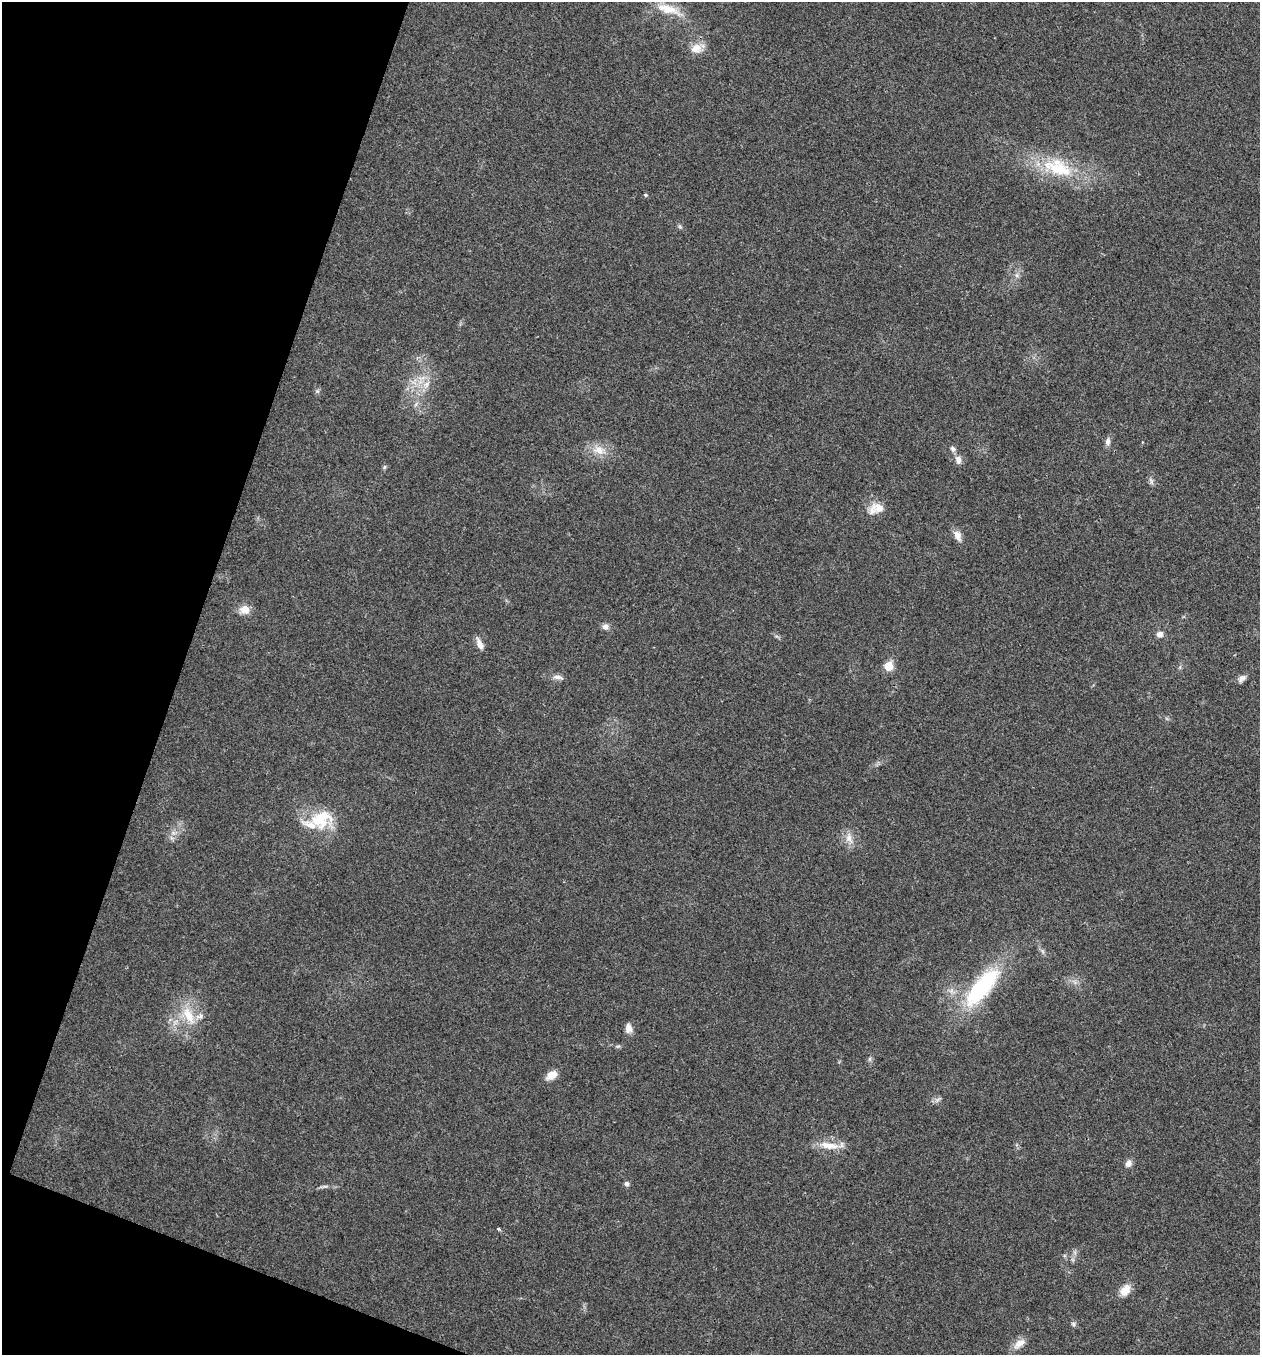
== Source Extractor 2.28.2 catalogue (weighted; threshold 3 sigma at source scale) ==
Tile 9 of 4 x 4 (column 1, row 3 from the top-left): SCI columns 136-1393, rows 1359-2711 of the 5434 x 5419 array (HDU 1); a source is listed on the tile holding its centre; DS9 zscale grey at full resolution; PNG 1262 x 1357 px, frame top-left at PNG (2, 2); no overlay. Shown black and unused: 17% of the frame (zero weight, under 3 of 4 exposures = <1% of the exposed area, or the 3 px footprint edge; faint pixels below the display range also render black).
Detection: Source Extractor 2.28.2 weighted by HDU 2 'WHT'; one run over the whole footprint, this tile lists its part. Background 0.0237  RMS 0.0041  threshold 0.0183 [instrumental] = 3 sigma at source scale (4.5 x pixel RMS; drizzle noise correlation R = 1.50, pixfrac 1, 0.05/0.05 arcsec/px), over >= 5 px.
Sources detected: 35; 2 inside a brighter listed object's ellipse — not listed separately; the other 33 listed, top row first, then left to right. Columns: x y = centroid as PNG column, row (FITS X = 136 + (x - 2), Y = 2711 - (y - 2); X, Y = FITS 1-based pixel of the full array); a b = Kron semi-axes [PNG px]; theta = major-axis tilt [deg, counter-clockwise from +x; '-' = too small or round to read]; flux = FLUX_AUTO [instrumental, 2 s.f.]
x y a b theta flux
668 9 32 12 -15 8.1
696 48 15 12 23 4.6
1058 168 44 22 -19 24
646 195 5 4 - 0.6
426 384 9 6 37 1.9
1108 442 9 6 82 1.7
953 449 7 6 - 1.1
599 450 16 12 -6 5.3
958 460 11 8 -75 2.2
384 467 6 4 71 0.58
1151 482 7 4 -90 0.96
879 508 16 14 -35 5
957 535 14 8 -67 2.8
245 609 12 11 - 3.9
605 626 8 7 - 1.8
1160 634 8 7 - 2
479 644 16 7 -67 2.6
888 666 6 6 - 11
558 677 15 5 -7 1.9
1242 678 12 7 37 1.7
321 819 32 24 25 16
849 838 16 9 -67 3.4
982 987 55 19 50 41
189 1015 28 12 -60 9.1
628 1028 11 8 -86 2.6
552 1075 14 9 34 3.9
829 1145 28 9 -8 6.1
1128 1163 9 8 - 1.9
627 1184 6 5 - 1.1
498 1229 4 3 - 0.61
1125 1290 12 9 49 5.2
1073 1324 7 4 -89 0.76
1019 1344 17 9 36 3.7